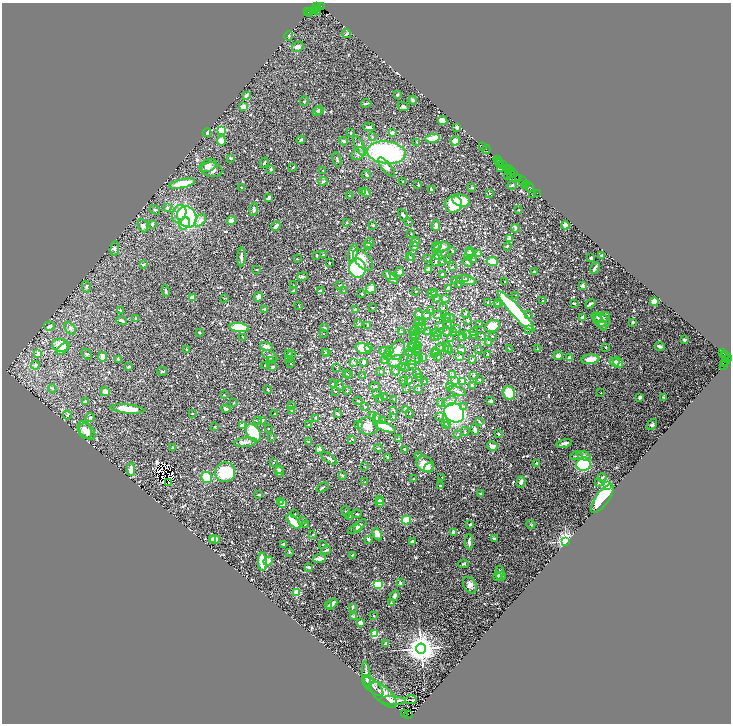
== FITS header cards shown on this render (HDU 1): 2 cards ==
NAXIS1  =                 1457
NAXIS2  =                 1443

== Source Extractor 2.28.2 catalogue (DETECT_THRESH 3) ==
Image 1457 x 1443 px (HDU 1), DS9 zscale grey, zoomed out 1/2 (1 PNG px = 2 x 2 image px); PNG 733 x 726 px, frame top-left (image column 1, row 1442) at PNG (2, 3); each listed source drawn as its Kron ellipse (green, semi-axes under 4 px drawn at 4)
Background 1.29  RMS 0.048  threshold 0.144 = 3 sigma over >= 5 px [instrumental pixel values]
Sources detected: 1298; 212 cannot appear on this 1/2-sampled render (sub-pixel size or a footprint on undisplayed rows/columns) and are neither listed nor drawn; of the other 1086, the 500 brightest by FLUX_AUTO listed and drawn (586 fainter detections omitted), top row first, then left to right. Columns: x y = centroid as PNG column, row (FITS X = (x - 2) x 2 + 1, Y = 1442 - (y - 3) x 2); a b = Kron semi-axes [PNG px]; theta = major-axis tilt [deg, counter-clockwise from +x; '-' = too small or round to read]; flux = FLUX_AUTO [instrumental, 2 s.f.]
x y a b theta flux
316 7 2 1 - 58
321 7 3 1 - 50
316 10 2 1 - 61
314 11 2 1 - 130
317 11 2 1 - 75
308 12 2 1 - 130
310 12 2 1 - 95
309 14 2 1 - 96
347 34 4 2 - 17
289 36 4 3 - 11
298 47 6 5 - 42
246 95 4 2 - 29
397 95 2 2 - 15
413 100 4 4 - 13
304 101 5 3 - 11
366 103 5 2 - 11
403 106 6 3 -26 18
243 107 4 3 - 66
319 110 5 4 - 19
317 111 5 4 - 19
443 121 5 4 - 66
369 127 5 3 - 24
457 127 3 2 - 28
222 130 3 3 - 630
207 133 4 3 - 17
350 133 2 2 - 9.5
392 133 3 3 - 32
372 137 2 2 - 11
433 138 7 3 7 150
301 140 4 3 - 17
221 141 4 4 - 120
343 141 4 2 - 14
455 141 5 4 - 54
417 142 2 2 - 9.9
360 146 11 4 -63 29
483 147 2 1 - 140
486 150 4 2 - 210
387 153 19 11 -6 1300
358 154 7 5 38 34
231 158 3 2 - 11
337 159 7 2 -73 9.9
497 160 2 1 - 94
499 161 3 2 - 190
264 163 5 2 - 13
500 163 5 2 - 130
502 164 4 3 - 430
208 166 9 6 22 34
293 167 2 2 - 11
386 167 12 4 -49 40
508 168 2 2 - 140
271 169 4 3 - 12
500 169 2 2 - 27
212 170 10 7 -10 53
323 170 2 2 - 9.7
510 170 2 1 - 65
512 172 2 1 - 220
511 173 2 2 - 200
513 173 2 2 - 140
367 174 5 2 - 28
507 177 2 2 - 8.5
519 178 3 2 - 200
323 181 5 3 - 12
522 181 3 1 - 93
403 182 2 2 - 10
182 184 13 4 12 200
526 184 2 1 - 180
418 185 2 2 - 11
512 185 5 2 - 8.8
525 185 2 1 - 130
530 187 4 2 - 380
242 188 4 3 - 13
472 188 4 3 - 8.6
431 189 3 2 - 17
363 191 4 3 - 12
366 192 5 2 - 13
489 193 2 2 - 9.8
537 193 2 1 - 63
349 195 2 2 - 9.4
533 195 2 2 - 8.7
269 198 4 2 - 45
461 200 9 6 -18 180
454 204 8 8 - 280
167 208 4 3 - 17
155 210 5 3 - 13
254 210 6 3 85 20
519 210 2 2 - 11
179 214 9 7 67 73
403 215 6 3 -61 17
187 217 11 9 -59 760
200 220 7 4 51 43
231 220 4 3 - 52
347 222 2 2 - 11
408 222 2 2 - 18
185 223 6 5 - 110
152 224 2 2 - 27
373 225 2 2 - 22
436 225 5 3 - 40
565 225 4 3 - 37
143 226 7 5 -66 30
276 226 5 2 - 70
515 228 4 3 - 12
411 234 2 2 - 9.7
510 239 4 3 - 51
415 242 5 3 - 14
369 243 5 3 - 13
437 245 3 3 - 11
369 246 4 3 - 13
414 246 4 3 - 40
507 246 2 2 - 18
436 247 2 2 - 9.3
442 247 8 4 5 43
115 249 7 3 85 16
452 250 4 2 - 8.9
470 252 4 3 - 24
353 253 9 4 77 110
469 254 6 4 74 47
479 254 4 4 - 53
316 255 3 2 - 8.7
323 255 2 2 - 16
438 256 4 3 - 53
602 256 3 2 - 17
241 257 9 3 86 39
409 257 3 2 - 8.3
411 257 3 2 - 9.4
591 258 3 2 - 20
297 259 2 2 - 8.7
427 259 2 2 - 8.2
363 260 13 7 -47 95
436 260 6 3 76 14
447 260 2 2 - 10
473 260 4 3 - 8.5
492 261 6 4 -9 150
442 262 2 2 - 11
467 262 5 3 - 16
329 263 2 2 - 11
143 265 2 2 - 66
452 267 3 3 - 8.5
357 268 9 8 - 720
595 268 6 2 59 25
428 269 2 2 - 49
257 270 2 2 - 9.9
534 271 2 2 - 22
400 272 5 4 - 32
442 275 2 2 - 46
302 276 5 3 - 14
391 277 8 3 -38 53
393 277 2 2 - 10
465 278 3 3 - 8
455 280 3 2 - 24
466 280 10 4 -11 33
505 282 2 2 - 9.3
458 284 2 2 - 8.8
293 285 2 2 - 8
339 285 2 2 - 9.1
583 285 4 2 - 13
86 287 6 4 -79 19
371 288 5 4 - 99
449 288 3 2 - 64
166 291 6 3 -77 13
293 291 2 2 - 21
320 291 4 3 - 34
344 291 3 3 - 9.2
415 291 2 2 - 11
435 292 2 2 - 12
362 294 2 2 - 14
432 294 5 4 - 12
516 295 2 2 - 8.4
258 297 5 3 - 77
193 298 4 3 - 53
224 298 2 2 - 8.9
436 298 2 2 - 19
446 298 3 3 - 9.9
543 301 3 2 - 10
488 302 3 2 - 9.4
654 302 4 4 - 120
498 303 2 2 - 11
574 303 3 2 - 8.1
590 304 5 2 - 22
299 305 2 2 - 9.3
497 305 2 2 - 33
372 307 2 1 - 8.7
443 308 4 2 - 30
264 309 4 3 - 9.5
355 309 3 2 - 19
120 310 4 3 - 8.8
430 310 4 2 - 8.5
516 311 26 5 -48 1000
437 314 4 3 - 9.8
465 314 3 2 - 11
419 315 5 4 - 32
426 315 4 3 - 24
529 315 3 3 - 8.1
583 317 4 3 - 38
597 317 4 3 - 15
446 318 4 3 - 17
449 318 6 3 4 16
602 318 9 5 13 32
136 319 2 2 - 26
468 320 2 2 - 33
601 320 9 6 -32 51
122 321 5 3 - 21
419 322 4 3 - 23
599 322 11 4 -52 35
633 322 3 3 - 11
422 323 2 2 - 44
448 323 5 3 - 16
359 324 3 2 - 10
479 324 2 2 - 8
367 325 4 3 - 9.3
440 325 2 2 - 14
49 326 5 4 - 27
419 326 2 2 - 23
493 326 7 6 - 110
324 327 3 2 - 10
239 328 10 4 -6 290
421 328 5 3 - 29
457 328 2 2 - 12
70 329 7 4 -48 20
416 330 4 3 - 14
529 330 3 2 - 8.3
401 331 3 2 - 21
428 331 3 2 - 12
199 332 2 2 - 9.7
414 332 3 2 - 8.1
437 332 5 3 - 11
447 332 4 3 - 14
474 332 4 3 - 13
453 333 2 2 - 22
323 334 2 1 - 8.9
467 334 4 2 - 19
413 335 2 2 - 15
474 335 2 2 - 11
415 336 5 2 - 14
437 336 3 3 - 8.2
463 336 2 2 - 42
493 336 2 2 - 8
243 337 2 2 - 9.1
435 337 2 2 - 47
461 337 2 2 - 46
482 337 3 3 - 8
450 338 4 4 - 14
684 340 3 2 - 15
488 342 2 2 - 25
60 345 8 6 -13 110
414 345 6 3 15 14
266 346 7 3 -13 38
418 346 4 3 - 8
660 346 5 3 - 30
606 347 3 2 - 8.3
368 348 3 2 - 9.1
412 348 3 3 - 11
417 348 4 2 - 10
442 348 7 3 -11 24
448 348 6 4 -60 22
63 349 8 4 41 36
363 349 8 5 -19 140
478 349 2 2 - 9.2
509 349 2 2 - 8.2
537 349 2 2 - 8
187 350 2 2 - 41
398 350 10 7 68 93
449 350 4 2 - 10
461 350 2 2 - 34
389 351 2 2 - 40
436 351 3 2 - 9
385 352 6 4 -18 23
289 353 2 2 - 20
325 353 2 2 - 9.6
327 353 2 2 - 13
410 353 3 2 - 14
723 353 2 2 - 680
38 354 2 2 - 95
86 354 6 2 -50 8.1
292 354 2 2 - 10
434 354 2 2 - 14
488 354 2 2 - 13
724 354 2 1 - 52
270 356 8 5 -34 25
388 356 2 2 - 13
460 356 3 2 - 37
558 356 4 3 - 42
726 356 3 1 - 57
102 357 5 4 - 60
423 357 3 2 - 46
438 357 4 2 - 9.4
418 358 3 3 - 14
570 358 3 3 - 70
728 358 4 2 - 210
118 359 4 3 - 12
413 359 7 5 13 32
472 359 2 2 - 16
590 359 9 5 6 89
288 360 2 2 - 9.1
271 361 2 2 - 9.3
385 361 3 2 - 34
395 361 7 5 36 41
364 362 4 3 - 22
615 362 4 4 - 26
618 362 6 4 -52 75
726 362 4 2 - 460
354 363 2 2 - 36
291 364 2 2 - 8.8
411 364 2 2 - 35
725 364 2 2 - 96
35 365 4 4 - 25
265 365 2 2 - 9
724 365 2 1 - 69
402 366 3 3 - 13
129 367 3 3 - 11
273 367 2 2 - 50
405 367 2 2 - 16
337 368 4 2 - 8.8
162 371 5 3 - 11
395 371 4 3 - 14
380 372 2 2 - 24
346 374 2 2 - 8.8
417 374 5 3 - 9.1
453 374 2 2 - 35
349 375 3 2 - 9.7
474 375 2 2 - 16
362 376 3 2 - 9
419 378 3 3 - 14
404 380 4 2 - 9.6
408 380 2 2 - 14
480 380 2 2 - 9
455 381 3 2 - 49
463 381 2 2 - 120
425 382 2 2 - 11
333 384 2 2 - 43
472 385 2 2 - 49
340 386 5 3 - 8
374 386 5 2 - 12
449 387 2 2 - 52
407 388 3 2 - 8.2
52 389 4 3 - 17
268 390 2 2 - 28
418 390 3 2 - 9
335 391 3 2 - 11
347 391 2 2 - 10
457 391 9 2 -20 17
105 392 5 4 - 47
377 393 2 2 - 10
509 393 7 6 - 190
601 393 2 2 - 11
224 395 2 2 - 10
384 397 2 2 - 9.3
640 397 4 3 - 17
664 397 2 2 - 8.1
380 399 2 2 - 13
394 399 2 2 - 21
358 401 4 2 - 12
491 401 3 2 - 21
86 402 3 3 - 23
449 402 8 4 26 29
234 403 2 2 - 9.1
441 403 3 3 - 13
291 406 2 2 - 9.3
364 406 2 2 - 11
464 406 3 3 - 14
128 409 17 4 -5 160
226 409 4 2 - 19
406 409 2 2 - 49
394 410 4 2 - 8.9
292 411 2 2 - 32
192 413 2 2 - 15
410 413 2 2 - 8.2
454 413 10 9 - 1200
275 414 2 2 - 13
338 414 2 2 - 25
67 415 4 3 - 9.7
372 416 4 3 - 18
440 416 3 3 - 10
90 417 4 3 - 13
393 417 3 2 - 11
316 418 2 2 - 13
377 418 3 2 - 23
262 420 4 2 - 11
383 420 2 2 - 11
257 421 2 2 - 13
479 422 3 3 - 8.4
446 423 3 3 - 10
652 424 6 4 49 19
308 425 2 2 - 10
359 425 3 2 - 44
242 426 4 3 - 57
368 426 10 8 -13 85
447 426 2 2 - 9
215 427 2 2 - 9.7
385 427 12 4 -20 180
268 428 2 2 - 13
85 430 9 6 -63 71
475 430 5 3 - 39
87 431 9 6 -46 68
465 431 4 3 - 13
253 433 9 6 -56 460
499 434 2 2 - 11
457 435 2 2 - 9.4
272 437 2 2 - 11
352 439 2 2 - 17
398 439 2 2 - 13
309 441 4 3 - 8.7
246 442 11 4 5 43
564 443 7 3 13 33
492 446 5 4 - 46
173 448 2 2 - 18
378 448 4 2 - 11
319 449 3 3 - 39
405 449 2 2 - 44
418 456 2 2 - 23
576 456 6 3 10 15
584 456 7 4 -21 36
388 457 2 2 - 23
329 459 9 3 -36 25
273 462 2 2 - 8.7
537 463 4 3 - 15
425 464 9 7 -38 120
583 464 7 6 - 580
365 466 2 2 - 9.4
429 468 5 3 - 24
131 469 7 3 -87 59
279 469 4 3 - 15
225 472 10 9 - 350
279 472 5 4 - 27
342 475 4 2 - 12
206 477 5 5 - 210
442 477 2 2 - 8.8
602 477 4 3 - 13
414 479 2 2 - 8.2
168 482 3 2 - 13
365 482 2 2 - 8.1
521 482 6 3 74 24
598 482 4 3 - 8.2
607 485 3 3 - 570
440 486 4 3 - 11
322 487 6 2 31 11
480 494 3 2 - 13
259 495 2 2 - 9.4
380 499 2 2 - 15
602 499 17 6 54 480
280 501 3 2 - 10
380 502 4 3 - 91
283 504 4 3 - 61
346 512 5 3 - 8.9
295 514 2 2 - 11
357 514 5 3 - 9
349 517 4 2 - 15
406 520 5 4 - 190
293 521 9 3 -47 180
303 521 2 2 - 10
305 524 2 2 - 8.6
470 524 2 2 - 39
531 524 5 3 - 8.3
357 527 11 3 35 30
358 529 2 2 - 21
453 532 4 3 - 29
313 534 2 2 - 9.1
377 534 6 3 -66 61
494 538 3 2 - 15
212 539 4 2 - 18
215 539 5 4 - 39
368 539 2 2 - 24
412 541 3 2 - 19
566 541 3 3 - 6000
469 542 7 3 -89 26
284 544 4 2 - 24
323 545 2 2 - 9.8
326 550 5 3 - 13
289 552 4 3 - 9.5
352 555 2 2 - 9.2
320 558 6 3 5 82
268 561 5 4 - 51
262 562 9 3 -88 330
463 564 5 2 - 9
308 567 3 2 - 16
500 572 7 3 82 35
497 576 3 3 - 17
501 576 5 3 - 18
400 583 4 3 - 15
378 585 5 4 - 250
470 585 9 6 -60 53
297 592 3 2 - 420
394 596 5 3 - 31
391 603 2 2 - 8.6
332 604 6 3 45 36
329 606 3 2 - 9.1
352 607 3 2 - 14
354 616 2 2 - 76
374 616 2 2 - 10
360 622 3 3 - 41
375 634 3 3 - 380
386 644 3 3 - 29
421 648 5 5 - 17000
366 675 14 3 -84 32
367 681 6 3 -81 14
373 686 13 5 -45 41
384 695 16 8 -45 68
411 700 6 1 3 8.1
393 701 13 3 -4 51
405 714 3 2 - 330
409 714 2 1 - 140
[586 fainter detections neither listed nor drawn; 212 sub-pixel or undisplayed-footprint detections neither listed nor drawn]